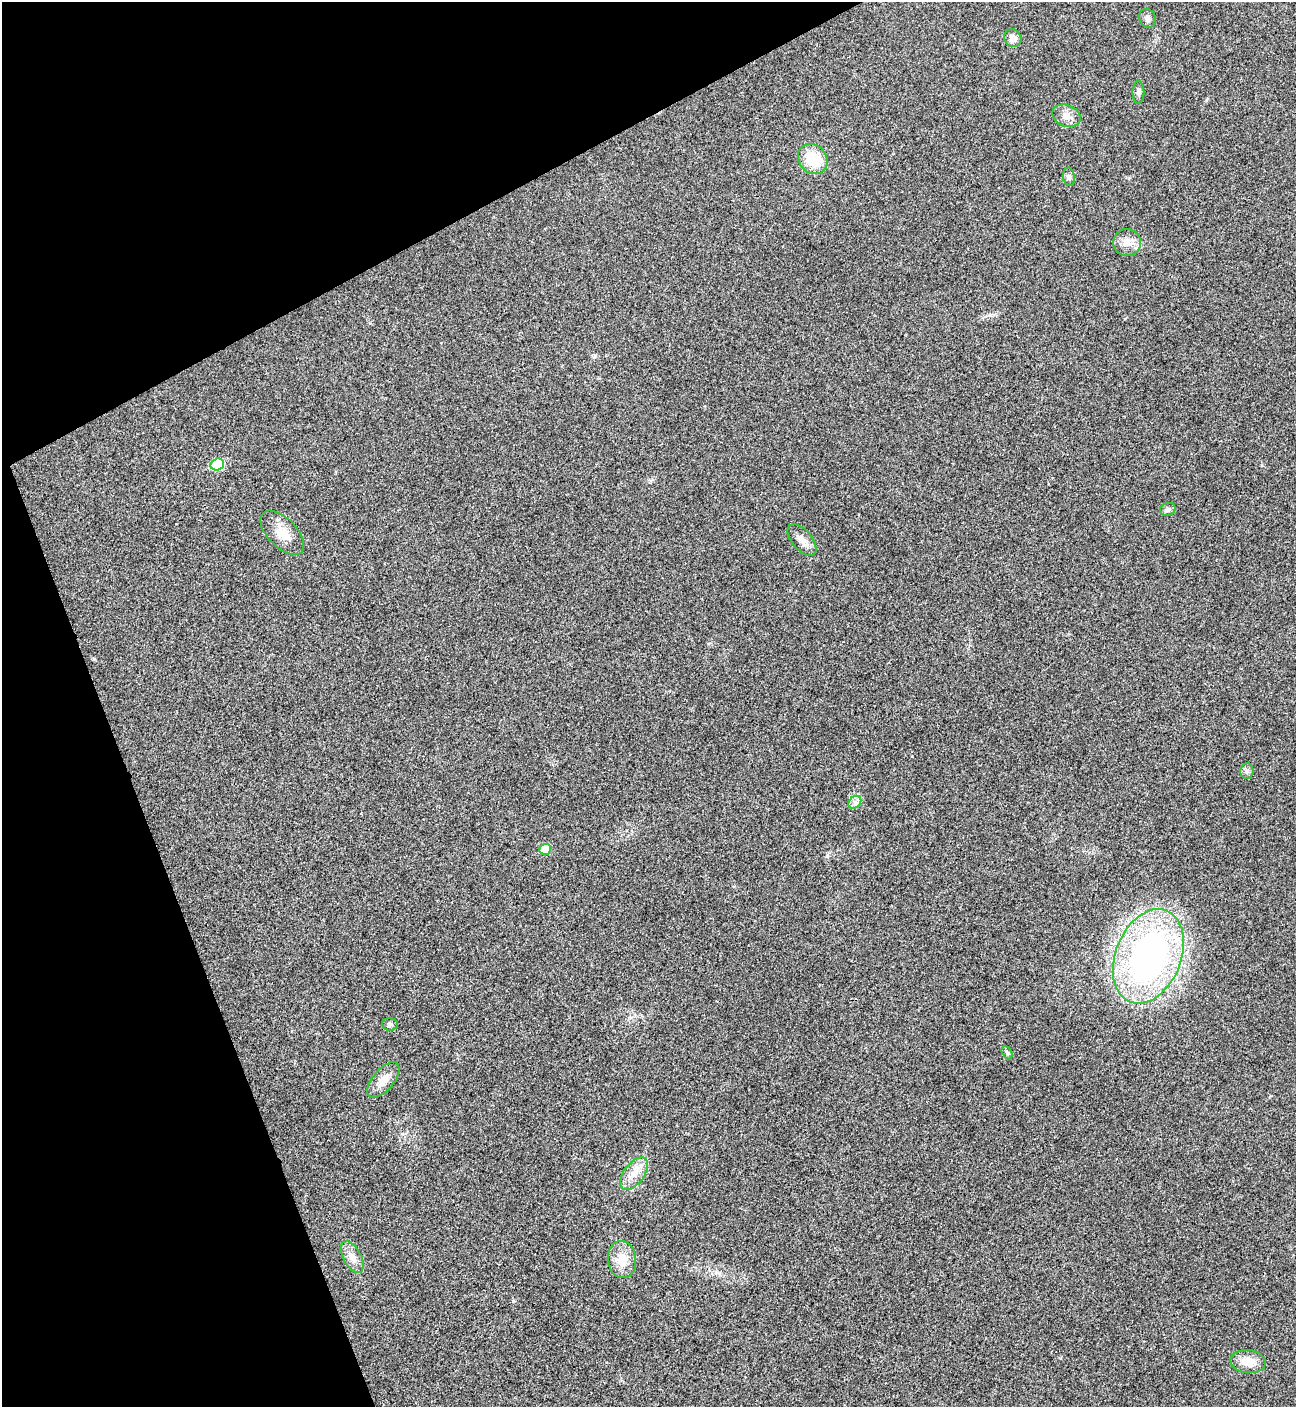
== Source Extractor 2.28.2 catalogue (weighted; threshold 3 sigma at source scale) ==
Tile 5 of 4 x 4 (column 1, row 2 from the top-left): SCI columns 294-1587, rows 2816-4220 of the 5625 x 5635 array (HDU 1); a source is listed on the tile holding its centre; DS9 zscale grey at full resolution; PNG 1298 x 1409 px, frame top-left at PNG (2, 2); each listed source drawn as its Kron ellipse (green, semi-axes under 4 px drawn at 4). Shown black and unused: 21% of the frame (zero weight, under 3 of 4 exposures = <1% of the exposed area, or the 3 px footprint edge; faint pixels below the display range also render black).
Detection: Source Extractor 2.28.2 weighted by HDU 2 'WHT'; one run over the whole footprint, this tile lists its part. Background 0.0197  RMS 0.0056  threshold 0.025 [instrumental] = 3 sigma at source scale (4.5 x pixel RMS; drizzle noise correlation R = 1.50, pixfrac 1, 0.05/0.05 arcsec/px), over >= 5 px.
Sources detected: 22; all 22 listed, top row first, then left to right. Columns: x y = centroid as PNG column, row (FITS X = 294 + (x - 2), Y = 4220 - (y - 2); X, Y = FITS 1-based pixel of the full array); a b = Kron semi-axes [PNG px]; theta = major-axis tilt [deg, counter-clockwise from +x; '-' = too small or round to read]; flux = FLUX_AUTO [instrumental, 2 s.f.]
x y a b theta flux
1147 18 10 8 -57 2.2
1013 38 9 8 - 4.5
1138 92 11 6 89 1.8
1066 116 14 10 -22 4.7
813 159 16 13 -47 18
1069 177 9 6 -81 1.5
1127 242 14 13 - 5.3
217 464 7 6 - 29
1168 509 8 6 19 1.9
282 533 27 14 -46 10
802 540 19 10 -49 4.5
1247 771 8 6 88 1.6
855 802 7 5 45 1.9
545 849 6 5 - 14
1148 956 49 32 68 200
390 1024 8 6 -4 1.5
1007 1053 7 4 -63 0.96
383 1080 21 10 50 6.6
634 1174 19 10 53 7.1
352 1257 17 9 -62 4.9
622 1260 19 14 -84 9.8
1248 1362 18 11 -7 8
Unlisted compact peaks at least as high as the median listed source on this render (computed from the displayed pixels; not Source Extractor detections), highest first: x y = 912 756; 827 856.